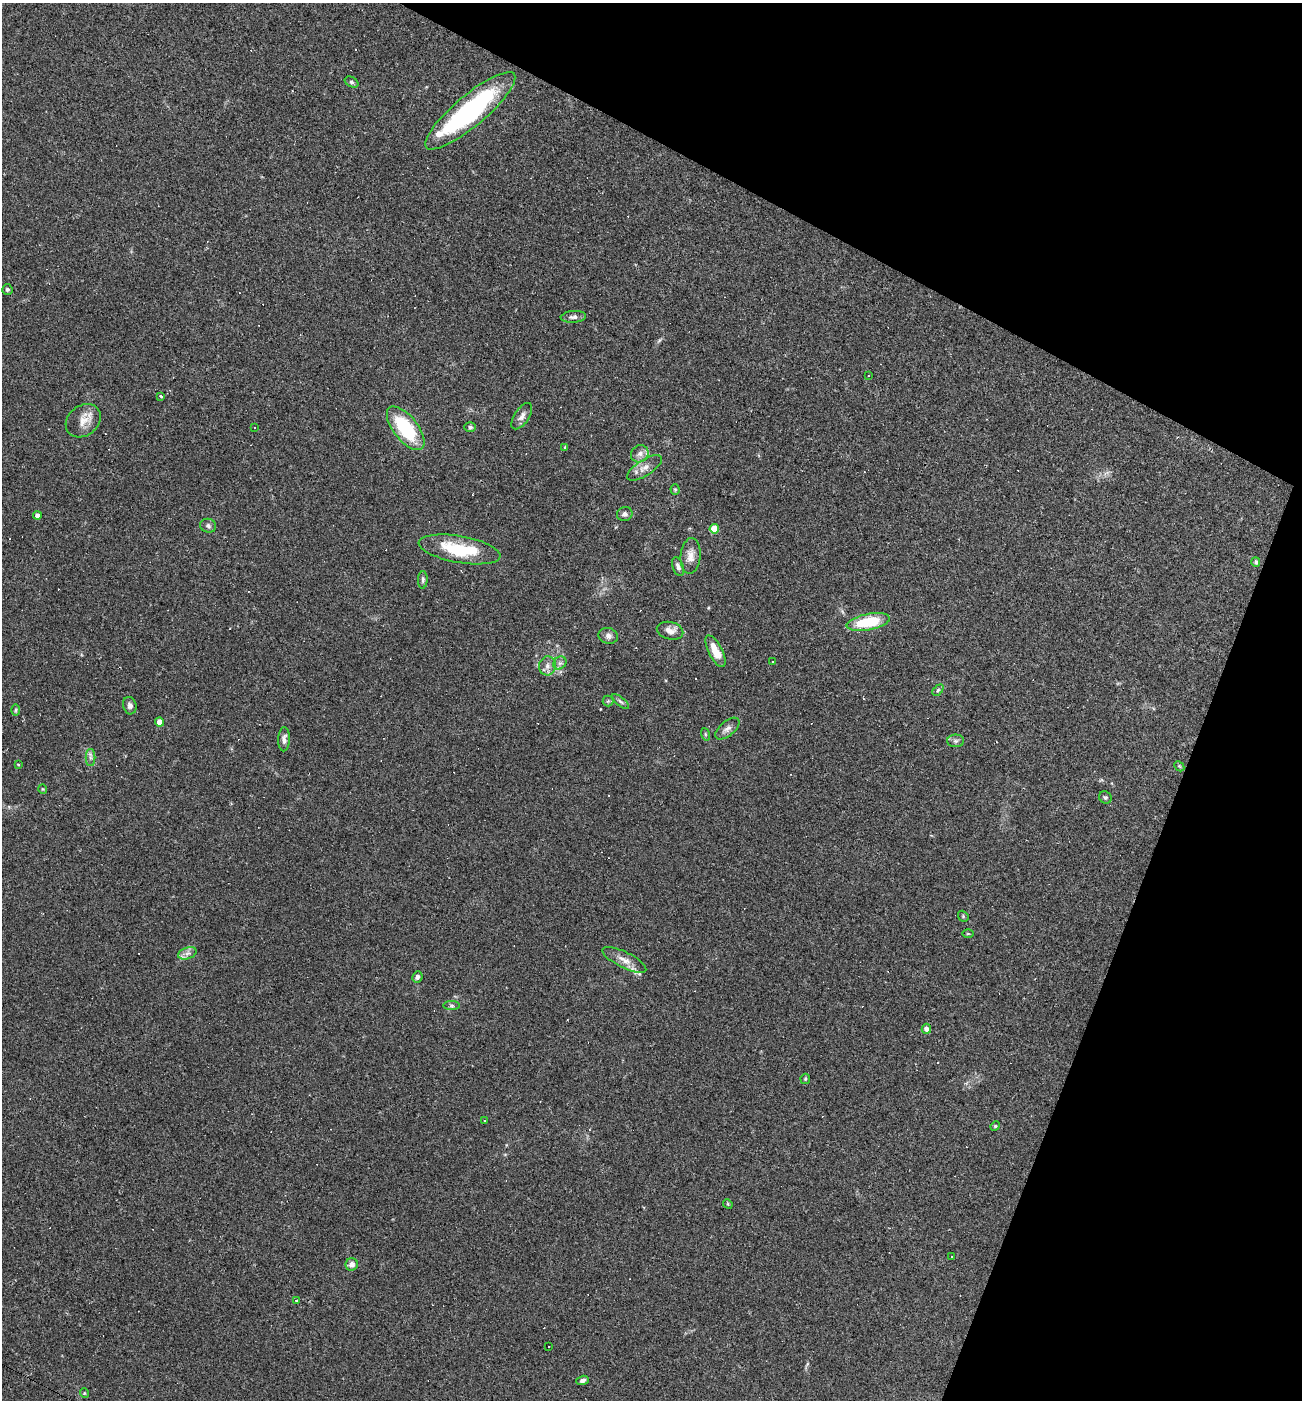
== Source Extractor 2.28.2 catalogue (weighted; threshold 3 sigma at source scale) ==
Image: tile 8 of 4 x 4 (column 4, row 2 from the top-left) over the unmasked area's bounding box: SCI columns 4038-5337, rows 2799-4196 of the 5606 x 5595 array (HDU 1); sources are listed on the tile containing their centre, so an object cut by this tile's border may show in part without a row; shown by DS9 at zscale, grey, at full resolution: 1 PNG px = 1 image px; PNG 1304 x 1402 px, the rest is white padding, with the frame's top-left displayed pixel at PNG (2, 3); every listed detection drawn as its Kron ellipse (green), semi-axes under 4 PNG px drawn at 4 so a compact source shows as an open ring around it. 21% of this frame is shown black and not used: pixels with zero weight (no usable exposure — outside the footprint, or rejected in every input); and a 3 px margin inside the footprint's outer edge (the drizzle kernel's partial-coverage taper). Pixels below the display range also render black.
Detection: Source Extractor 2.28.2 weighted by HDU 2 'WHT'; one run over the whole footprint, this tile lists its part. Background 0.109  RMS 0.0071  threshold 0.0318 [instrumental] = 3 sigma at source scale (4.5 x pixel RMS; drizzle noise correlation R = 1.50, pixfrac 1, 0.05/0.05 arcsec/px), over >= 5 px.
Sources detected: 89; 25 cosmic-ray / hot-pixel residue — neither listed nor drawn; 1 inside a brighter listed object's ellipse — not listed separately; the other 63 listed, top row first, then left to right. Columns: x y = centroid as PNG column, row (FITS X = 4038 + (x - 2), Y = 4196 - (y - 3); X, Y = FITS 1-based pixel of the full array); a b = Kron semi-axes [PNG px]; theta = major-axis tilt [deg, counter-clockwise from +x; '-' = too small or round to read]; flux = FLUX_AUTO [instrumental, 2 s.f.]
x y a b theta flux
351 82 7 5 -28 1.4
470 111 57 15 40 110
7 289 5 5 - 1.2
573 317 13 6 4 2.7
868 376 3 2 - 0.47
161 396 4 3 - 0.99
522 416 15 7 56 3.7
83 421 19 15 38 8.8
254 427 3 2 - 0.88
470 427 5 5 - 1.5
406 428 26 12 -52 42
565 448 3 3 - 1.6
640 454 9 8 - 3.7
644 468 20 8 32 5.5
675 489 5 4 - 0.82
625 514 8 7 - 2.6
37 516 4 4 - 4.3
208 526 8 7 - 2
714 529 4 4 - 21
460 549 41 13 -10 34
691 556 18 10 85 6.2
1256 562 5 4 - 1.3
678 567 10 5 -70 2.4
423 580 9 5 85 1.5
868 622 22 8 11 32
670 631 13 8 -14 5
608 636 10 8 -13 2.6
715 651 17 7 -63 11
772 662 3 2 - 0.7
560 663 7 6 - 2.2
547 666 9 8 - 3.7
938 690 6 4 45 1.2
608 701 5 5 - 0.94
620 701 10 4 -40 1.6
130 706 9 6 -75 2.3
15 710 6 4 88 0.86
160 722 4 4 - 10
727 729 14 7 40 3.5
705 734 6 4 -71 0.89
284 739 12 6 88 2.9
956 741 8 6 1 1.9
90 758 8 5 -90 2.1
18 764 3 3 - 0.69
1179 766 6 4 -46 0.91
43 789 4 4 - 0.69
1105 797 6 6 - 1.2
963 916 6 4 -49 0.8
968 934 5 3 - 0.68
187 953 9 5 19 2.9
624 960 24 8 -27 6.7
417 977 6 5 - 2.2
452 1006 8 4 -1 1.4
926 1029 5 4 - 3.4
805 1079 5 5 - 0.85
485 1121 3 3 - 2.3
995 1126 5 4 - 0.82
728 1204 5 4 - 0.66
952 1257 3 2 - 0.61
352 1264 6 6 - 4.1
297 1301 3 3 - 1.2
549 1347 3 3 - 1.6
582 1380 6 4 16 2
84 1393 5 3 - 0.56